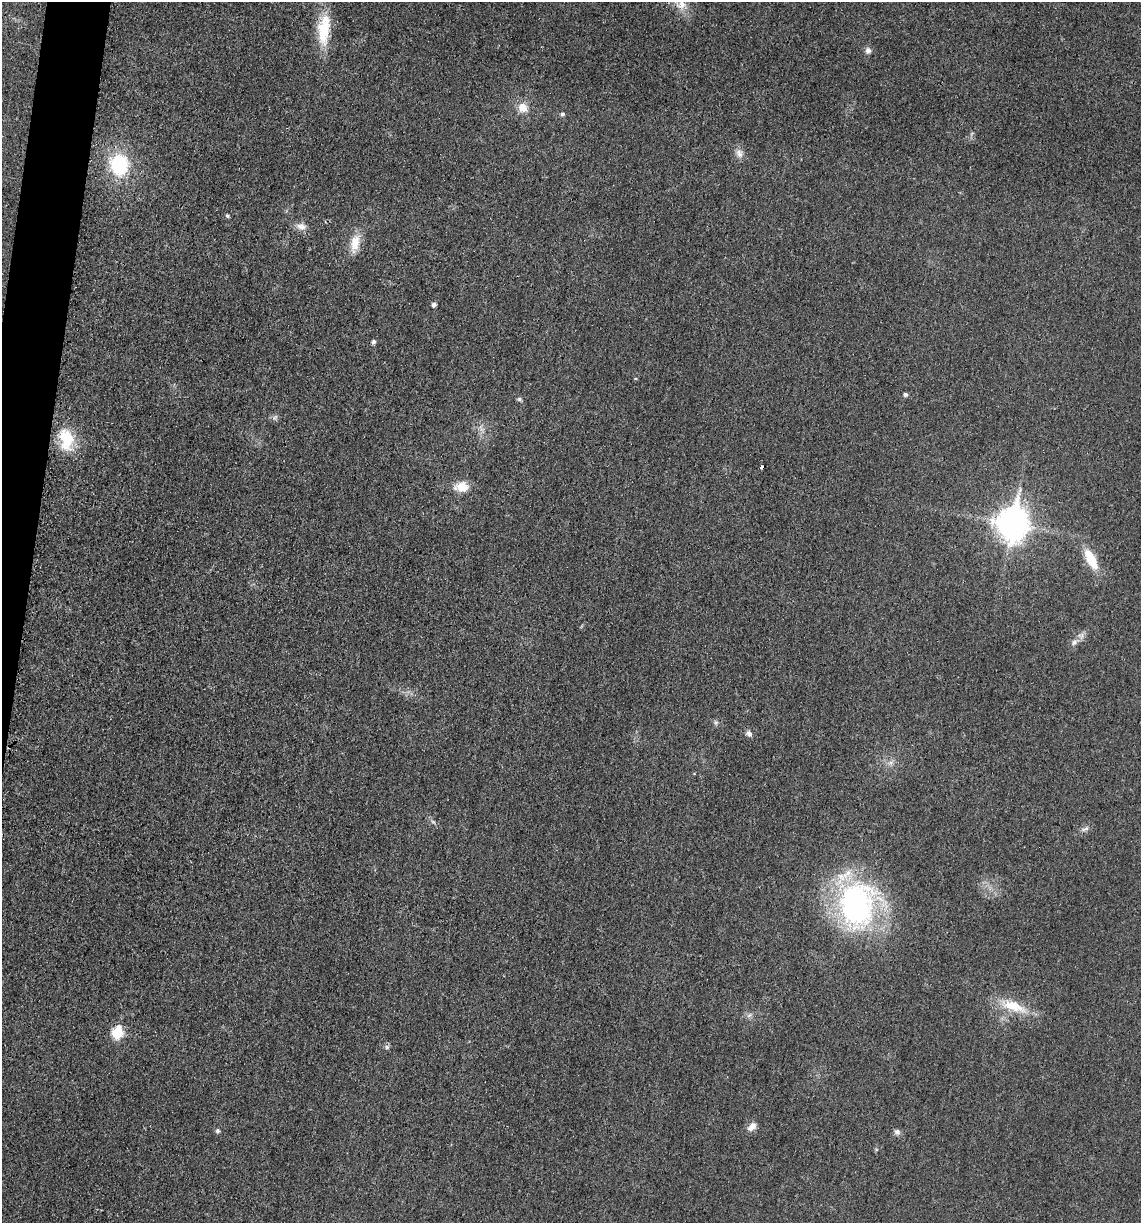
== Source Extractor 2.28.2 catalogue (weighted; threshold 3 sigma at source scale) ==
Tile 11 of 4 x 4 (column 3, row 3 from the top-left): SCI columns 2396-3534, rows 1231-2451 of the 4922 x 4903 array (HDU 1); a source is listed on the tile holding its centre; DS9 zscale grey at full resolution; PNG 1143 x 1225 px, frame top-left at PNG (2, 2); no overlay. Shown black and unused: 3% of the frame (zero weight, under 3 of 4 exposures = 1% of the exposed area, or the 3 px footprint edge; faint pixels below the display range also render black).
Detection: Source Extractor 2.28.2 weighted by HDU 2 'WHT'; one run over the whole footprint, this tile lists its part. Background 0.0292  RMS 0.0058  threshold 0.0262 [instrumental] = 3 sigma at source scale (4.5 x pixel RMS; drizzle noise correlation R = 1.50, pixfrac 1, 0.05/0.05 arcsec/px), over >= 5 px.
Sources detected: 33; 1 inside a brighter listed object's ellipse — not listed separately; the other 32 listed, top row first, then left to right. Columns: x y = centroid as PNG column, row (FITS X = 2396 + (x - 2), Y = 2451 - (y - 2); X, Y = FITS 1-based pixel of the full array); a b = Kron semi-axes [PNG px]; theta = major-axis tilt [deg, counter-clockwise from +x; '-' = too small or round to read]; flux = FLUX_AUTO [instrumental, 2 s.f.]
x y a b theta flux
681 4 17 13 -88 7.4
324 30 43 16 85 22
868 50 8 7 - 2.3
523 108 11 10 - 6.9
562 114 5 4 - 1.2
739 153 12 9 -70 3.5
119 165 22 18 -84 37
227 216 5 4 - 0.91
301 226 15 8 -12 3.9
355 243 23 11 78 9.6
434 304 5 4 - 2.1
374 341 5 5 - 1.5
905 394 5 4 - 1.4
519 399 6 5 - 1.1
66 439 29 18 -82 21
761 467 4 3 - 1.2
462 487 14 11 -5 9.4
1012 523 12 10 82 900
1091 559 26 10 -61 16
1074 642 9 6 54 2.4
716 722 6 4 19 0.97
749 733 8 7 - 2.1
433 822 7 4 -36 1.1
1085 829 12 5 28 1.9
856 905 54 40 88 130
1014 1006 37 14 -19 17
749 1015 8 4 37 1.3
117 1033 7 6 - 35
387 1047 7 5 -47 1.2
752 1127 12 8 43 4
218 1131 5 5 - 1.3
897 1132 8 7 - 1.9
Isophote crosses this tile's border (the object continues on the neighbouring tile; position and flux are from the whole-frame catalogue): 1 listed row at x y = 681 4